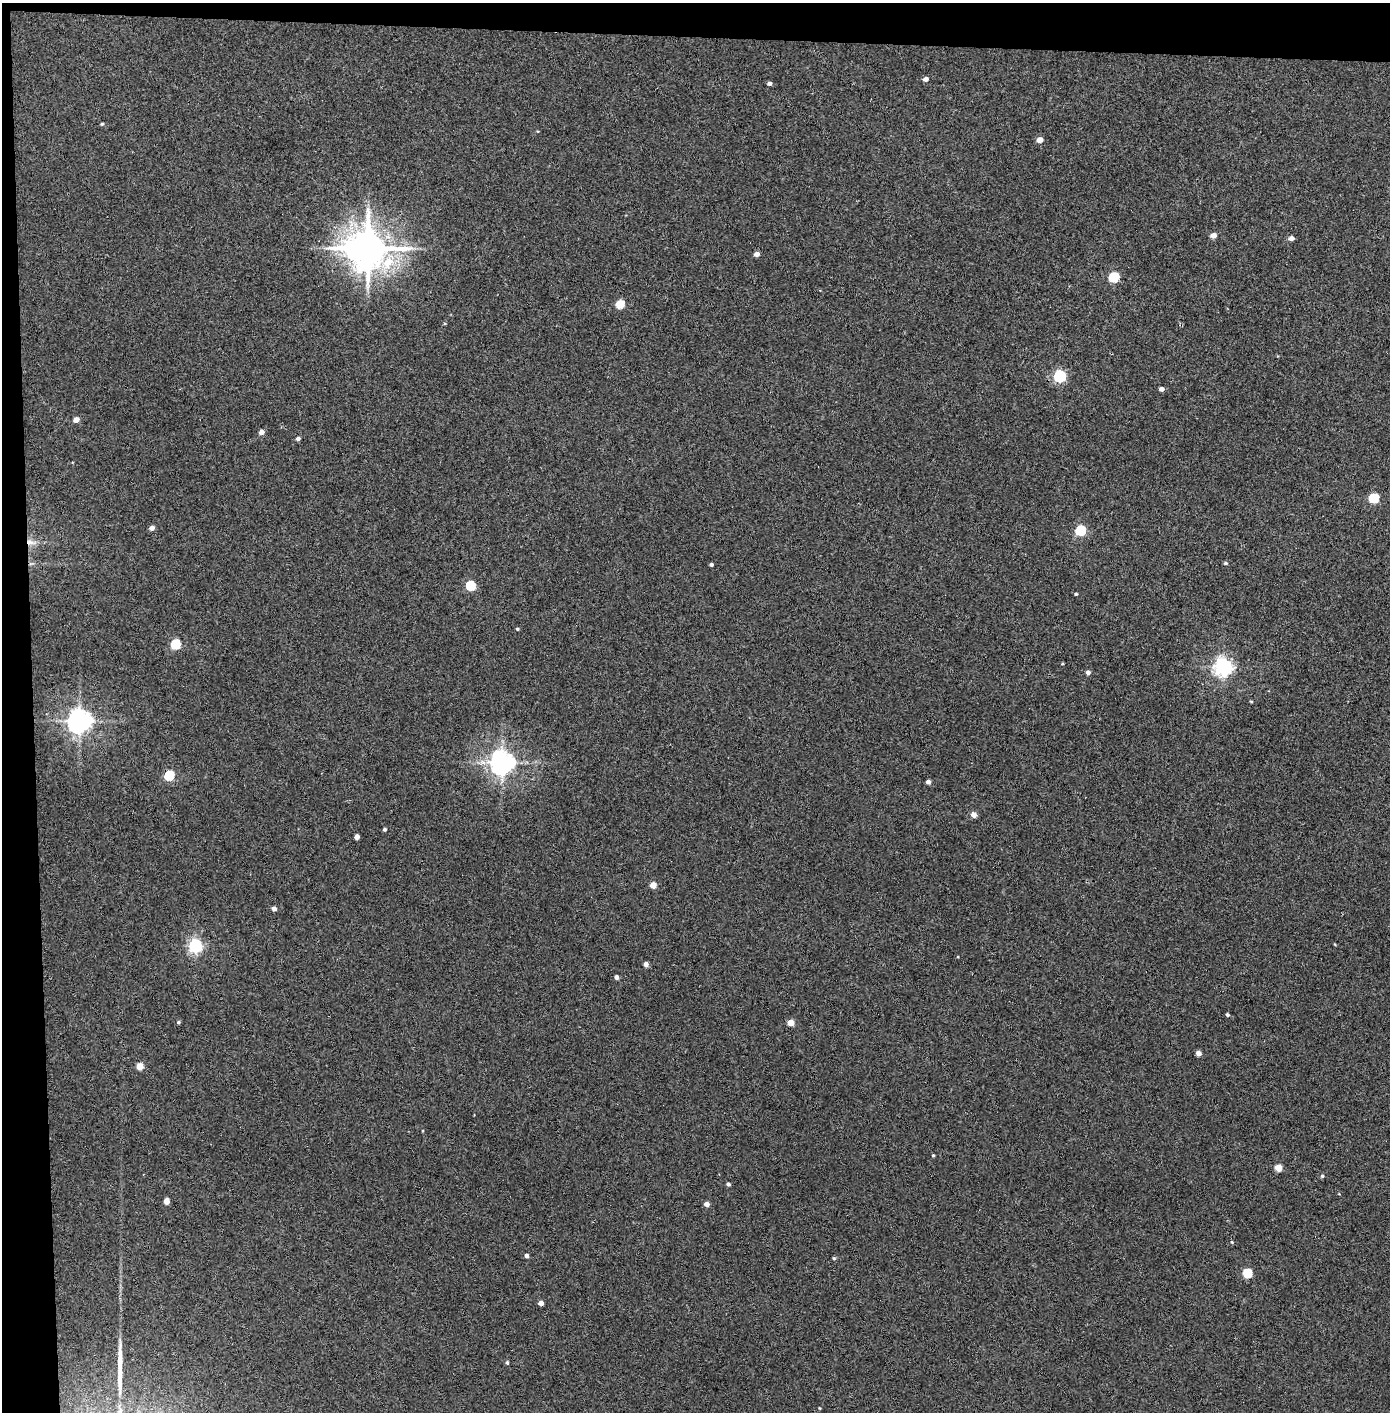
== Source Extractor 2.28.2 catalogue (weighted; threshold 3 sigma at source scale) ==
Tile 1 of 3 x 3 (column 1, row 1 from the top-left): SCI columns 80-1467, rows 2826-4235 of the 4321 x 4242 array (HDU 1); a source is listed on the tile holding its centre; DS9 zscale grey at full resolution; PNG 1392 x 1414 px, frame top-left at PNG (2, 3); no overlay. Shown black and unused: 5% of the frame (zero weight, under 3 of 4 exposures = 6% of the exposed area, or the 3 px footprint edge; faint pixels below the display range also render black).
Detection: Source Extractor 2.28.2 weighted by HDU 2 'WHT'; one run over the whole footprint, this tile lists its part. Background 0.0767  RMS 0.0062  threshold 0.0277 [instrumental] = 3 sigma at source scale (4.5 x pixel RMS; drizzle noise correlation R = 1.50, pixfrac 1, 0.05/0.05 arcsec/px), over >= 5 px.
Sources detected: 60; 1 long thin detection or spike segment (spike, bleed or trail) — not listed; the other 59 listed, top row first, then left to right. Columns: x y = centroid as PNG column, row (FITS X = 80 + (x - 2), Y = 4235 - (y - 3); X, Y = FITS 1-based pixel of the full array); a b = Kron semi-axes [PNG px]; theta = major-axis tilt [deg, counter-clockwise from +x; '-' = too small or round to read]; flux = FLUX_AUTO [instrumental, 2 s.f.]
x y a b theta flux
925 79 5 4 - 2.7
769 83 4 4 - 1.8
102 124 4 3 - 0.72
1040 140 5 4 - 5.3
1213 235 5 4 - 4.3
1291 238 5 4 - 3.2
368 248 12 11 - 2100
756 254 5 4 - 3.2
1114 277 6 5 - 47
620 304 5 5 - 21
1060 376 6 5 - 84
1162 389 4 4 - 2.4
76 420 5 4 - 5
261 432 4 4 - 3.9
298 439 4 4 - 1.9
1374 498 5 5 - 39
152 528 4 4 - 3.4
1080 530 5 5 - 48
31 542 15 6 -5 4
1226 563 5 4 - 0.88
711 564 3 3 - 1.2
471 586 5 5 - 37
1076 594 3 3 - 0.71
517 629 4 3 - 0.76
175 644 5 5 - 38
1062 664 4 2 - 0.5
1223 667 7 6 - 250
1088 672 5 4 - 2
1251 701 5 3 - 0.5
79 721 7 7 - 530
502 763 7 7 - 550
169 775 5 5 - 43
928 782 4 4 - 2.6
974 815 5 4 - 5.7
385 829 4 3 - 1
357 837 4 4 - 3.2
653 885 4 4 - 7.4
274 909 4 4 - 2.9
195 946 6 5 - 130
646 964 4 4 - 3.2
616 977 4 4 - 2.2
1227 1015 4 3 - 1.1
178 1022 4 4 - 0.98
790 1023 4 4 - 9.7
1198 1053 4 4 - 4.1
140 1066 5 4 - 10
933 1155 4 3 - 0.72
1278 1168 5 4 - 11
1322 1176 5 4 - 0.97
728 1184 4 4 - 1.3
166 1201 5 4 - 6.4
707 1204 4 4 - 3.8
1232 1242 4 4 - 0.61
526 1256 4 4 - 2
834 1258 5 4 - 0.75
1247 1273 5 5 - 33
541 1303 4 4 - 4.7
507 1363 5 4 - 0.89
819 1408 4 3 - 0.43
Overlapping masked pixels (flux is a lower limit): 2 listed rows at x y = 368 248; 31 542